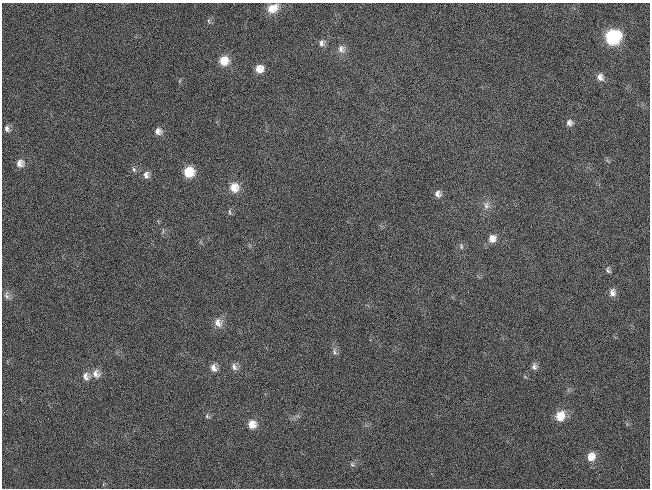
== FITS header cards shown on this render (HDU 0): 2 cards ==
NAXIS1  =                  648 / length of data axis 1
NAXIS2  =                  486 / length of data axis 2

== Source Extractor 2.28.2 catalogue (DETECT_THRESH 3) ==
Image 648 x 486 px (HDU 0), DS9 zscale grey, 1 PNG px = 1 image px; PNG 652 x 490 px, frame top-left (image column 1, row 486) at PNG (2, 3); no overlay
Background 118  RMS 26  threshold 78.7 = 3 sigma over >= 5 px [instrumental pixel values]
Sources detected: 37; all 37 listed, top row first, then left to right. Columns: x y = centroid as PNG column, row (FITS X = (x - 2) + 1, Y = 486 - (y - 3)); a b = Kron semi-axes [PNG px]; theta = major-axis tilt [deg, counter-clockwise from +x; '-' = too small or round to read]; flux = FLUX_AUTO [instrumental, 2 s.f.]
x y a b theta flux
275 7 12 9 -84 13000
271 9 12 9 -72 15000
209 21 6 4 -70 2500
613 37 12 11 - 110000
322 43 9 7 82 6700
341 49 11 10 - 10000
224 60 11 11 - 24000
259 69 9 8 - 16000
600 77 10 8 -61 9600
569 123 9 8 - 7300
7 129 9 6 -63 6600
158 131 9 9 - 9100
20 163 10 10 - 11000
134 169 7 5 -68 3900
189 172 10 9 - 42000
146 175 10 8 -89 8400
234 187 12 11 - 21000
438 194 9 8 - 8200
486 205 11 8 85 9700
229 212 7 3 -82 2600
492 239 11 10 - 14000
461 246 9 5 -80 3900
608 270 9 6 -70 4200
612 293 11 8 -89 9800
6 295 12 6 -84 6500
218 323 13 11 -61 14000
334 352 9 6 -67 5300
234 367 11 7 -68 7400
534 367 9 7 85 6300
214 368 10 8 -71 10000
96 374 12 10 -49 13000
86 376 11 9 -65 10000
207 416 6 5 - 3100
560 416 12 10 63 29000
252 424 10 10 - 17000
591 457 11 10 - 18000
352 464 6 5 - 3400